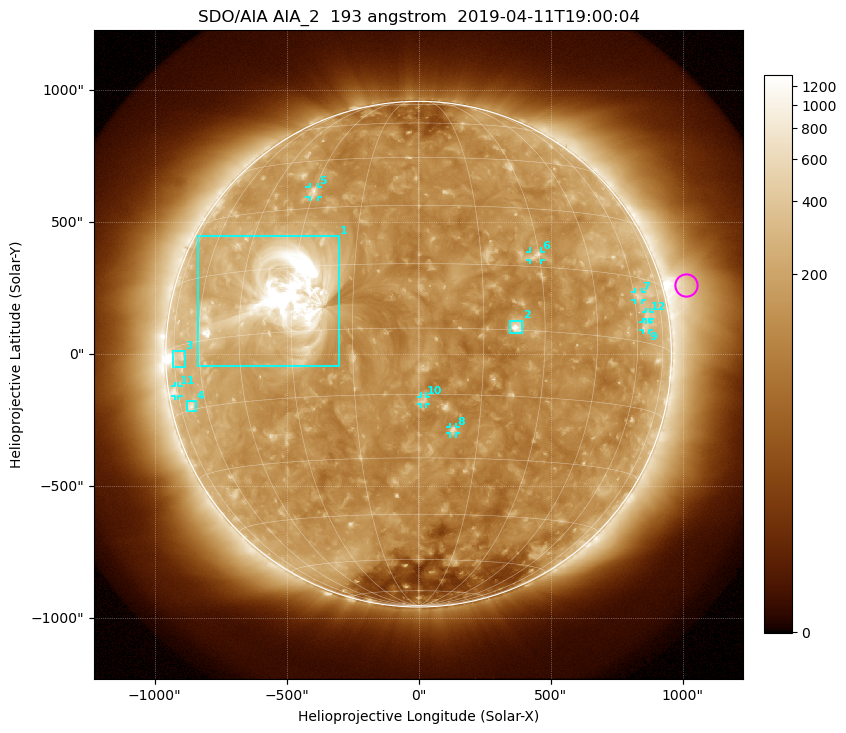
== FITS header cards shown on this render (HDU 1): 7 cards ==
TELESCOP= 'SDO/AIA'
INSTRUME= 'AIA_2'
WAVELNTH=                  193
WAVEUNIT= 'angstrom'
DATE-OBS= '2019-04-11T19:00:04.84'
CTYPE1  = 'HPLN-TAN'
CTYPE2  = 'HPLT-TAN'

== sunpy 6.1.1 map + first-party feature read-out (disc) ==
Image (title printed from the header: SDO/AIA AIA_2  193 angstrom  2019-04-11T19:00:04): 1024 x 1024 px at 2.4 arcsec/px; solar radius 958 arcsec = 399 px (full disc in frame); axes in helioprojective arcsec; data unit not stated in the header (colour bar unlabelled)
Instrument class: DISC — disc imager (sunpy class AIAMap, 193 A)
Bright regions (active regions / flare kernels): reference = the median radial profile (limb darkening/brightening removed); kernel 9 px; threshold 5 sigma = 217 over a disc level ~131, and >= 1.15x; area >= 12 px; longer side >= 10 px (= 24 arcsec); searched inside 0.97 R_sun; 12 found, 12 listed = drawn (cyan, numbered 1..; 8 of them under ~33 arcsec drawn as corner ticks so the feature stays visible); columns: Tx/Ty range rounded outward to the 5 arcsec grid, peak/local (2 s.f.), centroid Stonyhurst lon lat
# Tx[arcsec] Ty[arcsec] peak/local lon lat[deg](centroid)
1 -835..-300 -45..450 29 -32 +9
2 345..395 80..130 8 +23 +1
3 -930..-885 -50..15 4.2 -72 -2
4 -880..-845 -215..-175 3.7 -68 -14
5 -415..-380 595..635 4.4 -30 +35
6 420..465 355..390 3.9 +29 +18
7 820..845 205..235 3 +62 +11
8 120..145 -300..-275 4.1 +9 -23
9 850..870 90..125 2.7 +64 +4
10 10..30 -190..-160 3.5 +1 -16
11 -925..-910 -160..-120 3.2 -76 -10
12 860..875 130..160 2.5 +66 +6
Off-limb structures (1.02-1.3 R_sun): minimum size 162 px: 3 found; the strongest spans PA ~245..325 deg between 1.02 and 1.3 R_sun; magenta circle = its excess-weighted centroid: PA ~285 deg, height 1.09 R_sun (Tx ~1015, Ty ~260 arcsec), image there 3.3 x the reference